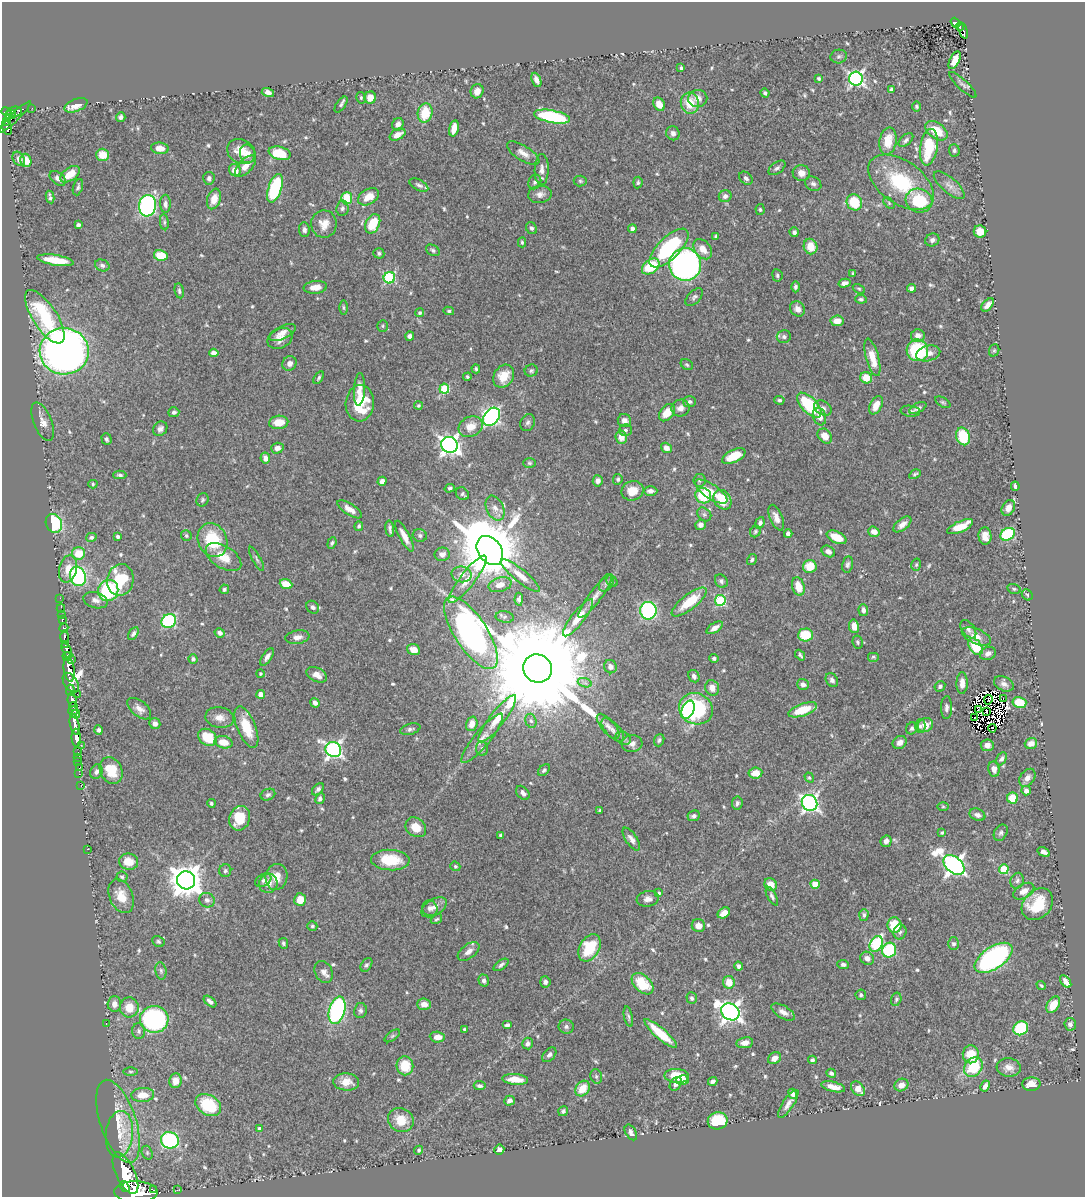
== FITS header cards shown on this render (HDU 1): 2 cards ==
NAXIS1  =                 1083
NAXIS2  =                 1195

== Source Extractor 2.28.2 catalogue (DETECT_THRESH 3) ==
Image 1083 x 1195 px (HDU 1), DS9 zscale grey, 1 PNG px = 1 image px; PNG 1087 x 1199 px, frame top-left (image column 1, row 1195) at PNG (2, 2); each listed source drawn as its Kron ellipse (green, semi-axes under 4 px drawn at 4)
Background 0.484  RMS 0.013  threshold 0.0401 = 3 sigma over >= 5 px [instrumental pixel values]
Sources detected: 639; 10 with non-positive FLUX_AUTO (blend fragments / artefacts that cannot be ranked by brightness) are neither listed nor drawn; of the other 629, the 500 brightest by FLUX_AUTO listed and drawn (129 fainter detections omitted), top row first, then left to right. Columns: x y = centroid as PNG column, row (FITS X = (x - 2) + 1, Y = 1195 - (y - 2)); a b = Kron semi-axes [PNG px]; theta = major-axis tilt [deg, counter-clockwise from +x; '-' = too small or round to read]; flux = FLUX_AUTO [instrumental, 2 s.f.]
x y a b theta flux
956 23 5 4 - 55
960 27 4 3 - 87
963 30 8 3 -72 93
839 56 8 7 - 2.3
955 60 9 5 64 10
681 68 4 3 - 1.6
819 79 4 4 - 1.4
856 79 7 7 - 250
536 80 7 4 -67 4.1
963 85 18 5 -43 3.3
891 89 4 3 - 1.7
477 91 7 6 - 6.1
268 92 6 4 -15 3.8
765 93 4 4 - 1.9
361 98 6 4 -75 1.3
370 98 6 6 - 8.9
698 98 9 8 - 6.6
690 103 10 9 - 19
659 104 7 5 -58 8.7
76 105 12 6 22 9.3
341 105 9 4 55 2.2
917 106 5 4 - 1.4
32 108 2 2 - 3.4
6 112 5 4 - 270
14 112 7 5 6 120
425 113 10 7 77 25
11 115 6 4 28 280
15 117 21 3 45 57
121 117 4 4 - 2.6
552 117 18 6 -11 92
7 121 4 3 - 130
398 124 6 5 - 5
7 128 8 4 -73 140
454 128 8 4 77 9.6
936 131 12 8 -36 21
673 133 7 6 - 3.3
397 135 8 5 28 7.6
906 140 9 5 41 2.6
888 141 14 8 81 17
929 147 18 9 81 44
160 148 9 5 -7 9.3
954 150 6 5 - 2
241 152 15 11 -29 15
280 153 11 6 -14 26
523 153 18 7 -32 7.3
247 154 9 7 -77 7.4
103 155 6 6 - 16
19 159 8 5 -59 4.1
26 160 7 5 -75 12
245 166 13 6 45 8.1
777 168 10 5 36 2.8
235 170 6 5 - 8.4
542 170 15 7 89 5.9
801 173 9 7 -17 7.3
70 174 11 6 36 15
58 178 9 6 -38 3.9
209 178 6 5 - 2.6
746 178 7 5 -43 3.2
580 181 6 5 - 1.7
535 182 7 6 - 2.5
638 182 6 4 84 1.7
901 182 37 21 -35 66
813 184 9 6 -32 3
419 185 10 5 -27 2.9
949 185 19 7 -41 6.6
78 187 8 4 72 2.1
275 188 15 6 71 76
540 194 12 8 8 5.2
725 196 6 6 - 3.5
50 197 6 3 -78 1.9
368 197 11 7 30 11
347 198 6 5 - 31
214 199 10 6 71 12
919 201 13 12 - 42
854 202 8 7 - 33
889 203 7 4 -47 1.5
165 204 9 5 -88 3.7
148 206 11 8 82 170
342 208 7 6 - 2.5
760 210 5 4 - 1.4
164 222 8 4 -84 1.8
324 224 14 13 - 10
373 224 10 7 65 29
78 225 4 4 - 2.2
531 228 6 5 - 2.4
632 229 4 4 - 3.9
304 230 7 5 -84 2.9
794 232 5 4 - 3
980 232 6 6 - 13
716 236 4 3 - 1.6
932 240 7 6 - 3.3
522 242 5 4 - 1.5
810 247 8 6 -70 15
669 248 25 11 45 88
703 249 11 8 -52 10
433 250 7 5 -28 1.9
379 253 5 5 - 1.7
161 255 7 5 -13 26
56 260 18 5 -9 22
685 264 16 16 - 280
102 265 7 5 -23 2.6
651 266 10 6 37 40
853 274 4 3 - 1.8
777 275 6 5 - 2.1
389 278 6 5 - 92
844 283 6 4 13 3.6
315 287 12 6 6 8.8
795 287 5 4 - 2.2
912 288 5 4 - 3.5
859 289 6 4 -29 1.4
179 291 7 4 -78 2
694 297 11 6 46 2.7
861 299 6 4 -9 1.8
988 305 8 4 48 5.4
343 307 7 3 -89 1.4
797 309 8 6 -47 5.2
449 311 5 4 - 1.4
420 313 4 4 - 1.6
45 317 31 12 -57 59
837 321 6 5 - 10
383 326 6 5 - 1.3
283 333 14 6 27 7
410 336 4 4 - 3.8
918 336 7 6 - 6.8
784 337 7 6 - 2.7
280 338 13 9 26 8
917 350 11 10 - 66
994 350 6 5 - 1.5
64 351 24 23 - 670
214 353 5 4 - 5
928 353 12 7 14 7
872 357 19 6 -75 17
290 363 7 7 - 4.5
687 365 6 5 - 1.5
476 369 4 4 - 1.6
531 371 6 6 - 1.9
504 376 12 9 56 16
467 377 4 4 - 1.5
319 378 7 4 58 1.8
866 378 6 5 - 16
359 389 16 5 86 8.6
444 389 5 5 - 48
779 400 5 4 - 1.8
690 402 6 5 - 2.4
943 402 8 4 -31 1.6
360 403 18 14 86 34
418 405 4 4 - 1.4
809 405 15 7 -45 60
876 405 10 6 62 10
680 408 9 8 - 5.6
823 408 9 7 -31 3.5
918 408 9 4 27 3
910 411 10 5 -6 2.5
174 412 5 5 - 2.6
667 413 10 6 51 14
491 417 10 7 50 260
819 417 9 6 -72 7
624 421 7 6 - 4.8
43 422 20 9 -68 7.1
279 422 9 6 5 13
528 422 9 7 63 2.8
471 427 12 10 26 12
160 429 8 6 46 3.9
625 430 6 5 - 2.1
825 436 8 6 -49 9.7
963 436 9 6 -75 40
621 437 7 5 -81 9.4
106 439 6 5 - 2
449 445 8 8 - 450
277 448 6 5 - 5.7
666 448 6 5 - 5.3
734 456 12 6 26 19
265 458 6 4 -79 4.3
529 463 6 5 - 1.6
915 474 6 4 30 1.5
120 475 6 4 -1 1.9
618 479 5 4 - 1.7
699 480 6 6 - 1.9
382 481 5 4 - 4.2
598 481 5 5 - 4.4
93 484 4 4 - 1.3
1015 486 5 3 - 2.5
450 488 5 4 - 1.8
632 491 11 9 13 14
651 491 7 4 0 4.5
711 492 19 7 -34 11
462 494 7 5 -40 2.4
703 496 8 7 - 35
202 500 7 5 64 1.9
722 500 10 8 -54 24
495 508 13 8 -65 6.9
1008 508 8 6 62 6.7
350 509 14 5 -33 7
704 514 8 6 -41 2.5
776 518 13 6 -68 6.3
54 523 9 8 - 60
760 523 6 4 69 2.5
902 524 10 5 39 5.3
700 525 5 5 - 4.1
359 526 5 4 - 1.9
960 527 14 5 24 20
390 529 8 3 -82 2.5
755 532 6 5 - 1.5
874 532 6 5 - 7.4
788 534 4 4 - 3.7
1008 534 8 6 30 71
186 535 6 5 - 1.7
420 535 7 6 - 2.4
118 536 4 3 - 2.4
404 536 17 5 -62 8.4
985 536 9 6 -85 7.1
91 537 5 4 - 2.2
837 537 10 5 -26 16
212 540 17 14 -64 44
332 543 6 4 70 1.7
490 550 16 11 -54 7800
828 551 7 5 -31 4.3
79 553 6 6 - 21
442 554 7 7 - 4.9
224 557 20 11 -32 17
256 559 13 4 -61 2
752 560 6 4 56 1.7
848 564 8 5 80 2.3
916 565 6 4 74 1.5
810 567 7 6 - 18
68 569 14 8 76 13
462 574 10 8 -9 4.8
520 575 24 6 -39 9.3
78 576 10 8 -72 120
467 579 29 7 52 13
120 580 16 13 79 44
612 581 6 5 - 1.5
721 581 7 5 -51 2.8
606 583 9 6 58 3.5
286 584 6 5 - 16
500 585 12 7 16 7.2
798 587 9 6 -73 14
224 589 5 4 - 1.9
1014 589 7 5 -15 1.5
108 590 11 10 - 77
1027 595 6 5 - 1.3
595 596 26 6 53 8
60 598 2 2 - 5.2
519 599 6 4 89 2.3
96 600 12 8 -15 5.1
720 600 5 5 - 76
689 602 21 7 38 28
313 607 7 5 -45 3
61 608 4 2 - 9.7
863 610 6 5 - 4
648 611 9 8 - 130
62 615 2 2 - 3.6
505 617 9 5 -10 2.2
578 618 23 6 52 13
62 620 4 3 - 28
169 621 8 6 37 97
854 626 7 5 -78 8.3
64 628 4 4 - 110
715 628 9 5 34 5.6
968 629 10 6 -54 3.6
133 633 7 4 59 2.3
220 633 5 4 - 3.6
471 633 42 16 -57 580
805 635 7 6 - 27
976 636 15 7 -23 8.5
64 637 6 3 89 150
297 637 12 6 9 4.9
858 642 6 5 - 1.7
65 644 4 3 - 200
975 646 9 6 -54 34
67 650 9 4 -64 520
414 650 7 5 -21 8.7
988 653 8 6 23 4.2
800 655 6 3 -50 1.8
67 657 4 3 - 210
267 657 10 5 57 4.3
873 657 6 5 - 1.5
714 658 5 4 - 2
72 659 2 2 - 30
193 659 4 4 - 2.3
610 667 7 6 - 5.6
537 668 15 14 - 40000
69 670 12 5 -82 1200
260 673 4 4 - 1.5
317 675 11 7 -27 8.1
694 676 6 5 - 3.5
832 680 7 5 -61 3
71 683 11 6 -57 520
585 683 7 4 -18 2.4
962 683 11 5 89 6.3
803 684 6 5 - 3.8
1004 684 10 7 -24 4.4
940 686 6 5 - 2.3
712 688 8 7 - 6.9
70 690 6 3 83 190
77 694 2 2 - 11
261 694 4 4 - 7.7
1003 698 3 2 - 4.2
72 700 7 4 -83 390
988 700 4 2 - 2
315 703 5 4 - 3.3
1019 703 7 5 -14 35
73 707 4 3 - 98
946 708 11 5 89 3.6
139 709 14 8 -40 6.5
696 709 17 15 -27 120
688 710 10 6 65 42
803 710 15 6 19 26
978 710 2 2 - 1.7
73 711 5 3 - 72
986 711 4 2 - 1.8
76 714 4 3 - 91
975 717 3 2 - 2
220 718 14 10 -9 8.3
497 719 29 7 52 16
531 721 7 5 -72 2
75 724 10 4 -78 750
155 724 5 5 - 3.8
472 724 7 5 72 10
925 725 8 6 27 12
608 726 15 6 -49 5.1
920 726 6 5 - 2.3
246 727 22 9 -68 25
912 728 6 5 - 2.2
992 728 4 2 - 1.5
410 729 10 5 15 2.7
99 730 4 4 - 2.9
613 730 14 7 -47 4.8
208 737 10 7 -37 26
76 738 9 4 -85 780
482 738 31 8 50 11
623 738 8 6 -27 2.4
659 740 6 5 - 2.2
224 742 9 6 -13 13
900 742 7 6 - 5.9
1031 743 6 5 - 6.6
632 744 10 8 6 5.1
81 745 2 2 - 20
987 745 6 6 - 5.2
482 748 7 5 -87 2
333 750 8 7 - 300
77 752 3 2 - 14
78 757 3 2 - 17
1001 759 7 4 60 2.5
78 761 2 2 - 9.1
79 768 2 2 - 3.7
994 769 7 5 -79 5.2
111 770 14 10 -63 22
544 770 7 4 44 2.2
96 772 7 6 - 2.9
755 773 7 5 7 11
79 774 2 2 - 6.4
809 777 5 4 - 1.5
1027 778 10 7 53 4.6
81 786 2 2 - 6.8
318 789 7 4 45 2.8
1026 791 5 4 - 5.9
523 793 8 5 -50 3.7
268 795 7 5 24 2.2
1013 798 5 5 - 24
320 799 5 4 - 2.8
211 803 4 4 - 1.7
737 803 6 5 - 2.3
810 803 8 7 - 330
943 807 6 4 0 1.3
600 810 4 3 - 1.6
977 815 8 6 -23 3.8
694 816 6 5 - 2.4
240 818 12 10 69 25
416 827 11 9 -39 13
942 832 4 3 - 1.4
1001 833 9 6 57 2.6
501 835 4 3 - 1.9
631 839 13 5 -56 4.7
886 841 6 5 - 4.3
87 849 2 2 - 5.6
1044 852 7 4 -31 3.2
390 860 19 10 -3 30
129 862 9 8 - 14
954 865 12 8 -39 480
455 866 5 4 - 1.3
1004 869 5 5 - 41
225 871 6 6 - 2.1
122 877 5 5 - 1.8
276 877 13 11 79 12
186 880 9 9 - 1500
263 880 9 6 29 2.7
1017 881 8 6 69 2.7
268 883 10 9 - 7.5
815 884 4 4 - 20
771 885 6 6 - 11
1024 891 11 7 31 6.3
659 893 4 3 - 1.8
121 896 18 11 -67 16
772 896 10 4 -62 2.3
648 899 11 7 9 4.6
207 900 8 7 - 3.2
300 900 6 6 - 12
1037 904 17 13 46 28
434 907 14 8 32 6
430 908 8 7 - 3.6
724 913 6 5 - 8.3
864 915 6 4 87 2.4
436 919 6 3 35 1.3
894 925 7 7 - 28
312 926 5 4 - 1.5
698 926 6 6 - 6.2
900 932 7 6 - 2.3
158 941 6 5 - 1.4
283 943 5 4 - 2
876 944 8 6 63 78
953 944 6 5 - 2.8
589 948 14 9 58 35
889 950 7 7 - 60
469 951 12 7 37 6.3
867 958 7 6 - 5.1
994 958 21 11 34 150
843 964 5 4 - 2.4
366 965 7 5 55 2.2
501 965 8 4 36 2.6
739 966 4 3 - 2.5
161 971 9 5 -80 2.2
324 972 11 8 -66 4.9
484 980 6 5 - 2.8
1066 981 7 4 -52 5.6
545 982 5 5 - 3.2
729 982 6 6 - 12
642 984 13 8 -44 29
1041 985 5 4 - 1.4
861 995 5 5 - 1.8
692 998 6 5 - 2.2
896 999 6 5 - 1.7
210 1001 7 4 -40 4
114 1004 8 6 87 6.2
424 1004 7 6 - 7.2
1053 1005 9 6 58 17
129 1007 10 9 - 14
337 1010 14 8 74 180
360 1011 8 6 80 2.5
730 1012 9 8 - 530
783 1012 13 6 -30 5.1
628 1017 10 3 -78 1.9
154 1019 14 13 - 140
106 1024 3 2 - 5.8
1070 1024 6 6 - 3.4
507 1025 5 4 - 2.4
566 1027 7 7 - 2.6
1021 1028 8 7 - 52
465 1029 4 4 - 1.6
139 1031 8 6 -89 2.4
661 1034 21 5 -41 26
392 1036 9 4 36 1.7
437 1037 7 5 -5 7.7
745 1043 8 5 8 5.6
528 1044 6 5 - 3.5
971 1054 9 8 - 18
549 1055 8 5 50 3.2
774 1058 7 5 35 6.8
812 1060 4 4 - 2.1
405 1066 9 8 - 24
973 1067 11 8 55 40
1009 1067 12 9 -6 7.7
130 1071 7 3 0 1.4
831 1073 5 4 - 2.4
596 1076 7 5 -75 1.7
677 1076 12 7 -4 23
515 1079 13 5 -4 12
683 1080 6 5 - 7.7
175 1081 7 6 - 8.4
713 1081 5 4 - 2.7
346 1082 13 8 -4 10
676 1084 7 5 57 3.8
1031 1084 9 7 4 8.5
901 1085 7 6 - 6.2
480 1086 6 4 -7 2.9
985 1086 6 4 62 5.4
833 1087 12 5 -13 8.2
582 1089 8 6 53 15
858 1089 8 6 -48 7.8
793 1094 5 4 - 3.3
143 1095 11 7 5 14
509 1101 5 4 - 4.2
788 1104 16 5 56 4.9
208 1105 14 10 -32 43
563 1111 5 4 - 2
401 1120 13 11 -31 17
118 1121 43 18 -72 37
718 1121 10 8 11 48
260 1129 4 4 - 4.1
631 1132 8 5 -61 3.2
119 1134 23 13 84 17
170 1140 9 8 - 110
419 1150 5 4 - 1.5
499 1150 5 5 - 4.1
147 1153 7 5 -71 1.9
125 1173 22 9 -65 3200
125 1187 6 4 -52 450
153 1190 3 2 - 240
177 1190 3 2 - 2.9
136 1192 21 10 -1 3300
At the frame edge (FLAGS 8, measured only in part): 1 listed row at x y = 136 1192
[129 fainter detections neither listed nor drawn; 10 non-positive-flux detections neither listed nor drawn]